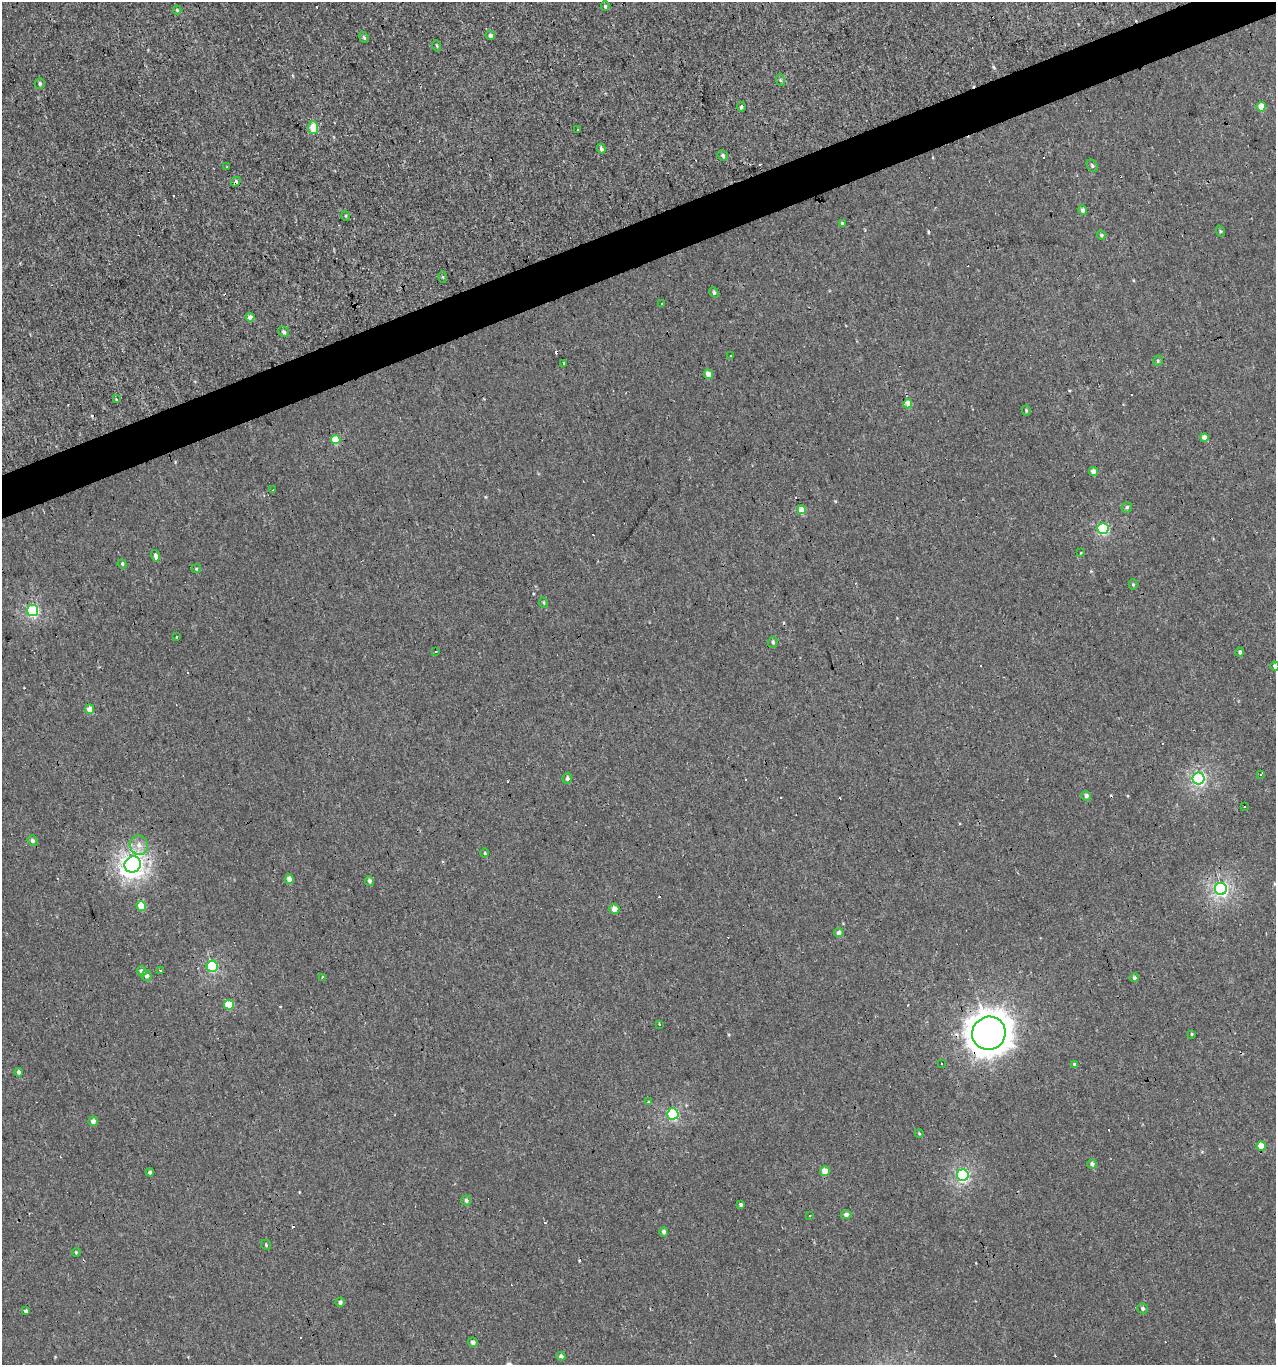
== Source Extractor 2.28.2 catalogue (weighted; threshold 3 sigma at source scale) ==
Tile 10 of 4 x 4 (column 2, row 3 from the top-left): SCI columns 1396-2669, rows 1364-2726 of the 5286 x 5452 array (HDU 1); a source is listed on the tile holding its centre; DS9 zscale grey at full resolution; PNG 1278 x 1367 px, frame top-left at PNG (2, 2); each listed source drawn as its Kron ellipse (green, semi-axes under 4 px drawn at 4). Shown black and unused: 3% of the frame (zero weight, under 3 of 4 exposures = <1% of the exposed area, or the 3 px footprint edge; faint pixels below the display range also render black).
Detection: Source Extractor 2.28.2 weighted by HDU 2 'WHT'; one run over the whole footprint, this tile lists its part. Background 0.00134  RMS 0.003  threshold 0.0136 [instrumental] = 3 sigma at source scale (4.5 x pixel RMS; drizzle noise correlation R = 1.50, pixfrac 1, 0.0396/0.0396 arcsec/px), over >= 5 px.
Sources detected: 129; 26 cosmic-ray / hot-pixel residue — neither listed nor drawn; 1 inside a brighter listed object's ellipse — not listed separately; the other 102 listed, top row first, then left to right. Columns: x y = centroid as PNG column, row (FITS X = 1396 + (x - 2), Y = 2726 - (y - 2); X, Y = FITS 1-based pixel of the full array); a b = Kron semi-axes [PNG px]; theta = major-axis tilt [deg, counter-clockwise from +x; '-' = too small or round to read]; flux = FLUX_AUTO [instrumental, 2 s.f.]
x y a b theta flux
605 6 5 4 - 0.42
177 10 4 4 - 0.39
490 35 5 4 - 0.81
364 37 6 4 -67 0.45
437 46 5 3 - 0.32
780 80 6 4 -71 0.37
40 83 5 5 - 0.52
741 107 5 4 - 0.48
1261 107 5 4 - 4
313 127 6 5 - 6.3
578 130 3 3 - 2.1
601 149 5 4 - 0.84
723 155 5 5 - 0.72
1092 166 7 5 -51 0.54
227 167 3 3 - 0.51
236 182 5 4 - 0.88
1083 210 5 4 - 1
346 216 5 3 - 0.3
842 223 4 3 - 0.37
1220 231 6 3 -71 0.35
1101 235 5 4 - 0.46
443 277 6 4 -88 0.34
714 292 5 4 - 0.52
662 304 3 3 - 0.86
250 317 4 4 - 1.4
283 332 5 5 - 0.83
730 356 2 2 - 0.3
1158 361 5 4 - 0.48
563 363 3 3 - 3
708 374 5 4 - 2.2
116 399 4 2 - 0.43
908 404 4 4 - 4.1
1026 411 5 4 - 0.39
1204 437 4 4 - 2.1
336 440 4 4 - 6.8
1093 471 4 4 - 1.6
273 490 3 2 - 0.35
1127 507 5 5 - 0.53
802 510 4 4 - 4.6
1103 529 5 5 - 21
1080 553 2 2 - 0.33
155 556 6 4 -72 0.84
122 564 5 4 - 0.42
196 569 5 4 - 0.33
1133 585 5 4 - 0.35
544 603 5 3 - 0.27
32 611 6 5 - 29
176 637 3 3 - 0.53
773 642 5 4 - 0.61
436 651 3 3 - 22
1240 652 4 4 - 0.63
1275 666 5 4 - 0.61
90 709 5 4 - 2.4
1260 774 3 3 - 3.9
567 778 5 4 - 0.75
1199 778 6 6 - 46
1086 796 5 4 - 0.89
1245 807 3 3 - 0.58
33 841 6 4 -53 0.84
139 845 10 9 - 2.3
485 853 5 3 - 0.32
133 864 8 8 - 130
289 879 5 4 - 1.9
369 881 5 4 - 0.91
1221 889 6 6 - 58
141 906 5 4 - 4.6
614 909 5 5 - 1.8
839 933 5 4 - 1.3
212 966 5 5 - 23
160 970 3 2 - 0.28
142 971 5 4 - 1.1
146 976 5 5 - 0.9
322 977 4 3 - 0.38
1134 978 4 4 - 0.55
229 1005 5 5 - 8
659 1024 3 3 - 0.97
989 1033 17 16 - 460
1192 1034 3 2 - 0.27
941 1064 3 3 - 0.47
1074 1064 4 4 - 0.38
19 1072 4 3 - 0.64
649 1102 3 3 - 1.8
673 1114 6 5 - 29
93 1121 5 4 - 1.3
919 1133 4 3 - 0.26
1261 1146 5 4 - 4
1092 1164 5 4 - 0.77
825 1171 5 4 - 3.4
150 1172 4 4 - 0.58
963 1175 6 6 - 41
466 1201 5 5 - 0.79
741 1205 4 4 - 0.62
846 1215 5 4 - 0.97
810 1216 3 2 - 0.4
664 1232 5 4 - 0.97
266 1245 5 4 - 0.39
76 1252 4 4 - 0.32
340 1302 5 4 - 0.91
1143 1309 5 5 - 0.62
25 1311 4 3 - 0.79
473 1342 5 4 - 0.85
561 1356 4 4 - 0.98
Overlapping masked pixels (flux is a lower limit): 3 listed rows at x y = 236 182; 229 1005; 989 1033
Isophote crosses this tile's border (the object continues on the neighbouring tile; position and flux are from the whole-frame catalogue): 1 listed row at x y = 1275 666